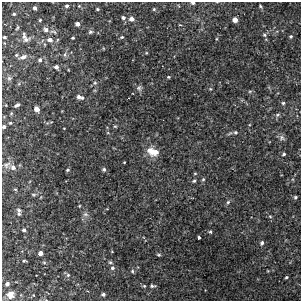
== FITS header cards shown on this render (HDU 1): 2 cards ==
NAXIS1  =                  299
NAXIS2  =                  299

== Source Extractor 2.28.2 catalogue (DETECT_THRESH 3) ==
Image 299 x 299 px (HDU 1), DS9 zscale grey, 1 PNG px = 1 image px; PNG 303 x 303 px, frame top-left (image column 1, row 299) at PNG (2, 2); no overlay
Background 0.00189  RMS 0.0036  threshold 0.0107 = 3 sigma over >= 5 px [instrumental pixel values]
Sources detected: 86; all 86 listed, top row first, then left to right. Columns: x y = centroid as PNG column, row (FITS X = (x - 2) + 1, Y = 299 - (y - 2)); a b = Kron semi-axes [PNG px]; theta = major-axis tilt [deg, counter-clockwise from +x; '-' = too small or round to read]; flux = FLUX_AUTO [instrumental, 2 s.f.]
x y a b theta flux
193 3 5 3 - 0.55
67 6 4 4 - 0.53
79 6 4 4 - 0.23
260 6 4 3 - 0.27
35 8 4 3 - 0.66
97 9 4 4 - 0.29
154 9 5 4 - 0.27
14 14 3 3 - 0.3
123 18 6 5 - 0.57
131 19 5 5 - 1.2
40 20 3 3 - 0.23
235 20 4 4 - 1.6
77 24 4 4 - 0.98
180 25 5 4 - 0.26
17 28 6 3 53 0.24
46 30 6 5 - 0.79
53 32 11 4 -9 0.51
90 32 6 5 - 0.49
264 35 5 4 - 0.35
24 36 8 3 84 0.58
291 36 4 3 - 0.34
4 37 3 3 - 0.34
122 37 4 3 - 0.33
73 38 3 3 - 0.32
26 39 10 7 18 0.85
216 39 5 3 - 0.22
50 40 6 5 - 1
65 54 7 4 90 0.46
16 55 4 3 - 0.3
23 57 7 5 22 0.98
40 60 5 5 - 0.5
56 67 5 4 - 0.65
168 77 4 3 - 0.23
9 78 7 5 -43 0.45
95 83 5 4 - 0.4
139 88 8 6 90 0.63
211 89 4 4 - 0.25
250 91 6 4 18 0.29
80 97 8 4 -14 1.1
283 103 5 4 - 0.37
17 105 6 3 28 0.58
37 109 5 4 - 1.7
11 113 5 3 - 0.23
277 115 8 5 28 0.51
10 123 4 3 - 0.25
115 126 5 3 - 0.26
4 127 5 4 - 0.51
236 132 5 5 - 0.41
282 138 9 7 -30 0.7
153 152 16 10 -16 2.9
284 154 4 4 - 0.39
124 162 3 2 - 0.2
7 165 12 8 30 1.1
13 167 8 6 -44 1.1
104 169 5 4 - 0.46
67 170 3 3 - 0.36
195 173 4 4 - 0.24
203 179 5 4 - 0.31
194 181 5 4 - 0.39
15 189 5 3 - 0.24
34 195 7 3 0 0.3
295 197 4 4 - 0.35
228 202 5 5 - 0.42
79 206 4 3 - 0.17
19 210 7 5 -60 0.58
19 214 5 5 - 0.42
85 214 8 6 -1 0.66
270 216 5 5 - 0.28
24 230 4 4 - 0.44
210 232 4 3 - 0.3
199 237 3 3 - 0.99
262 243 5 5 - 0.53
40 253 4 4 - 1.3
159 255 6 4 0 0.35
24 261 5 2 - 0.26
44 262 5 4 - 0.26
110 262 6 5 - 0.39
112 268 6 5 - 0.49
132 271 5 5 - 0.37
68 275 5 5 - 0.44
286 277 3 2 - 0.24
7 284 5 4 - 0.57
144 286 5 4 - 0.32
152 286 7 4 2 0.45
103 294 4 4 - 0.53
10 295 9 9 - 1.5
At the frame edge (FLAGS 8, measured only in part): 2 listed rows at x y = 193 3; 4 127